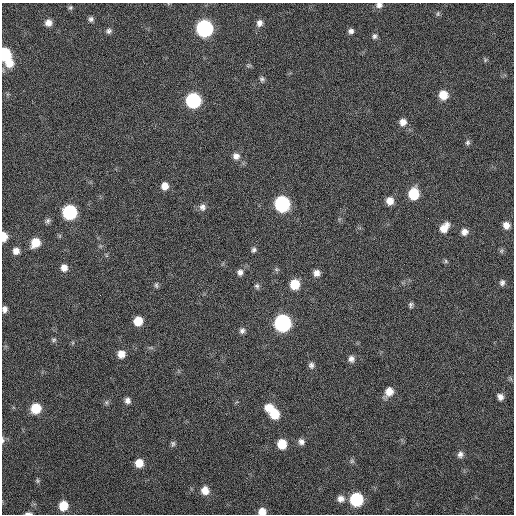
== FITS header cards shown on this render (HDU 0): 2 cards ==
NAXIS1  =                  512 / Axis length
NAXIS2  =                  512 / Axis length

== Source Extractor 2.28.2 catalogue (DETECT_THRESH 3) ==
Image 512 x 512 px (HDU 0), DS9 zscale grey, 1 PNG px = 1 image px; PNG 516 x 516 px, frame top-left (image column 1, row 512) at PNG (2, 3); no overlay
Background 67.2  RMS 5.7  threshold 17.2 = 3 sigma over >= 5 px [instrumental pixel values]
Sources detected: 74; all 74 listed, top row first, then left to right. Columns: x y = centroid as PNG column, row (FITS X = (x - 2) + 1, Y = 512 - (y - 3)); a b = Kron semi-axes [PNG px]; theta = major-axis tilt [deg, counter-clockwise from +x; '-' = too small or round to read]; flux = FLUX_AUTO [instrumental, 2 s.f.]
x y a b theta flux
379 5 8 7 - 1600
70 7 6 6 - 720
438 14 7 5 71 670
91 19 6 6 - 1100
48 23 7 7 - 2500
259 23 9 8 - 2000
204 28 9 9 - 82000
109 31 7 6 - 1200
351 31 7 6 - 1300
374 36 7 7 - 1100
4 54 8 7 - 27000
485 60 6 4 50 570
9 63 9 9 - 5400
248 65 8 4 9 600
262 79 7 6 - 940
443 95 9 8 - 5800
193 100 9 9 - 53000
403 122 8 8 - 2600
468 142 8 6 67 950
236 156 9 8 - 2200
165 186 8 7 - 3300
413 194 9 8 - 13000
390 201 8 7 - 3500
282 204 9 9 - 59000
202 207 9 9 - 1900
69 212 9 8 - 43000
48 221 7 6 - 970
506 225 8 7 - 2700
444 228 12 8 52 4300
464 232 8 8 - 2200
4 236 8 5 -88 5100
35 243 9 7 50 6600
254 250 7 6 - 1000
16 251 7 7 - 2400
501 251 7 5 72 770
446 261 6 5 - 650
64 268 8 7 - 2600
276 269 6 5 - 700
240 272 8 7 - 1700
316 273 7 7 - 2300
502 283 8 7 - 1200
295 284 9 8 - 8300
156 285 8 5 -89 800
257 286 8 6 -58 970
411 305 7 5 90 910
4 309 6 5 - 1600
138 321 8 7 - 6700
282 323 9 9 - 88000
242 331 8 7 - 1200
54 340 7 5 3 800
121 354 8 8 - 3500
351 359 9 8 - 1800
311 365 8 7 - 1400
389 392 11 9 57 4300
500 397 7 6 - 1900
127 401 7 7 - 1700
106 402 6 6 - 800
36 408 8 8 - 9400
269 408 10 9 - 5200
274 414 9 8 - 8700
3 440 8 4 -86 800
301 442 8 8 - 1700
173 444 8 6 83 870
282 444 9 8 - 7600
460 454 9 7 79 1600
352 461 6 6 - 820
139 463 8 7 - 5000
37 481 7 5 -49 650
205 490 9 8 - 4100
341 499 9 9 - 2400
356 499 9 8 - 29000
63 506 8 7 - 7500
262 511 7 7 - 3600
28 513 8 3 -1 1000
At the frame edge (FLAGS 8, measured only in part): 7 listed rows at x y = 379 5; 4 54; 4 236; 4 309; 3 440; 262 511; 28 513